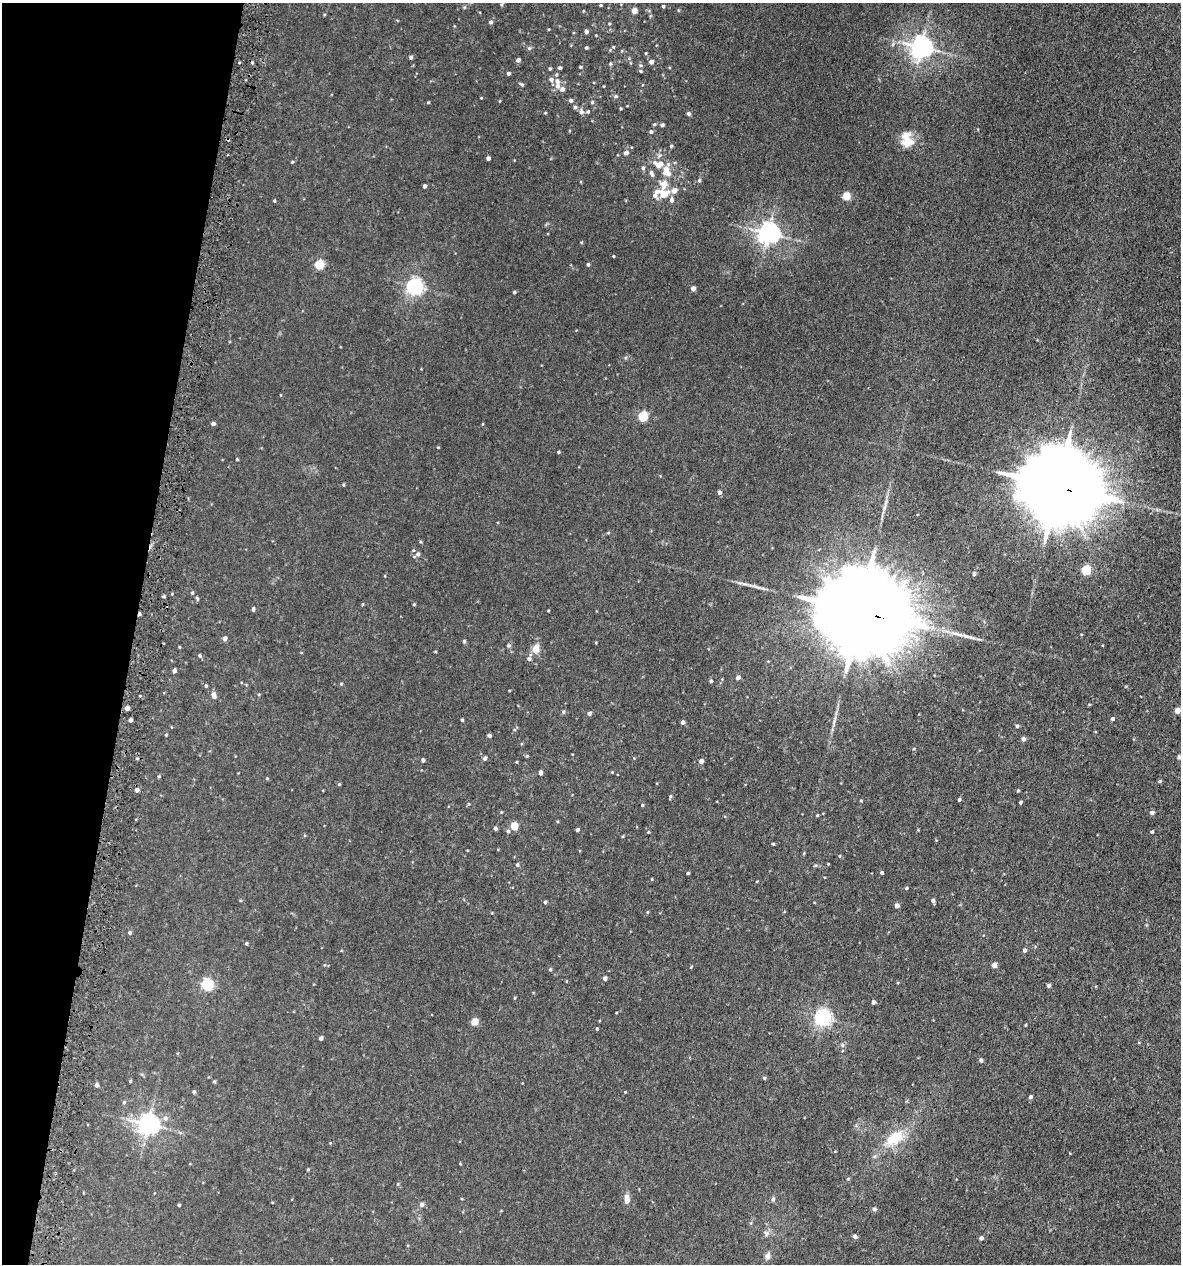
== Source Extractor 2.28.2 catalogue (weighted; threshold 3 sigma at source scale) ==
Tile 9 of 4 x 4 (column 1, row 3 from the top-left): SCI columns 337-1515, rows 1312-2573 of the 5223 x 5150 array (HDU 1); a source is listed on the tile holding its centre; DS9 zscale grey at full resolution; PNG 1183 x 1266 px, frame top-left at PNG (2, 3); no overlay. Shown black and unused: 11% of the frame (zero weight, under 3 of 5 exposures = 5% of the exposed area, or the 3 px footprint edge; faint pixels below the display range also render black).
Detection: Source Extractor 2.28.2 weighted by HDU 2 'WHT'; one run over the whole footprint, this tile lists its part. Background 0.0171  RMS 0.0029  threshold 0.013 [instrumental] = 3 sigma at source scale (4.5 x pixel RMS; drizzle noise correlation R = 1.50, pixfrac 1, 0.05/0.05 arcsec/px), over >= 5 px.
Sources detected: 195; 3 cosmic-ray / hot-pixel residue — not listed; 5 inside a brighter listed object's ellipse — not listed separately; the other 187 listed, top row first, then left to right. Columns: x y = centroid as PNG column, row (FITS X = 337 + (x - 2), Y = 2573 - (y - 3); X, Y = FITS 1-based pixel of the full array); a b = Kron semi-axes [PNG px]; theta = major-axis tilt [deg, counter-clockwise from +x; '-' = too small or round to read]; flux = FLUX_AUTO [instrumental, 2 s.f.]
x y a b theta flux
502 4 6 3 71 0.32
600 5 3 3 - 0.28
663 6 3 3 - 0.47
678 10 4 3 - 0.25
634 11 4 4 - 3.4
491 22 5 4 - 0.68
586 31 4 4 - 0.97
893 44 6 5 - 0.62
613 47 5 3 - 0.23
921 47 7 7 - 210
529 48 6 5 - 0.42
586 48 4 3 - 0.36
610 50 4 4 - 0.28
646 53 4 3 - 0.26
411 57 4 4 - 0.58
518 60 4 4 - 0.9
651 62 4 4 - 1.2
610 64 5 4 - 0.32
580 67 4 3 - 0.28
560 68 4 3 - 0.46
550 69 4 3 - 0.36
508 73 4 4 - 0.54
556 75 6 4 88 0.41
551 79 5 5 - 0.78
521 84 6 4 -32 0.49
557 86 7 6 - 1.1
615 96 6 5 - 0.46
481 98 4 3 - 0.19
571 100 5 5 - 0.69
428 102 4 4 - 0.24
592 102 5 4 - 0.34
575 107 5 4 - 0.6
620 108 3 3 - 0.3
581 112 8 6 -79 0.93
588 112 5 4 - 0.4
688 114 4 4 - 0.69
662 125 4 4 - 0.64
651 132 5 4 - 0.48
907 140 22 15 -82 4.3
671 146 4 3 - 0.37
626 153 5 5 - 1.2
488 158 4 4 - 1
292 162 4 4 - 0.29
643 168 5 5 - 0.53
666 172 12 9 -66 3.9
651 173 11 5 -67 0.72
699 180 5 4 - 0.51
664 184 12 8 76 2.6
425 186 4 3 - 0.65
674 190 9 7 36 1.4
664 194 11 7 35 3.6
846 196 5 4 - 9
671 200 6 5 - 0.77
274 201 4 3 - 0.33
768 233 7 7 - 190
613 256 3 3 - 0.27
588 264 4 3 - 0.46
319 265 5 5 - 15
415 287 6 6 - 97
693 288 4 4 - 1.5
514 292 4 4 - 0.41
643 416 5 5 - 18
213 424 4 4 - 0.92
483 424 4 3 - 0.21
438 447 4 3 - 0.21
558 452 4 3 - 0.33
237 459 3 3 - 0.26
343 485 5 3 - 0.25
1057 486 25 19 -19 4600
719 492 4 4 - 0.88
420 542 5 3 - 0.26
417 554 10 5 39 0.9
1086 570 5 5 - 17
974 574 5 4 - 0.49
192 593 4 4 - 0.32
197 598 6 3 -46 0.32
414 604 4 4 - 0.25
253 609 5 3 - 0.48
548 611 4 2 - 0.19
859 611 34 20 -17 8200
225 639 4 4 - 1.4
464 641 5 4 - 0.34
509 645 6 5 - 0.41
179 647 3 3 - 0.24
536 649 8 6 75 2.8
200 655 5 4 - 0.46
529 659 6 5 - 0.59
174 671 4 4 - 0.84
738 677 5 4 - 1
711 681 4 4 - 0.43
341 684 4 4 - 0.27
206 686 4 4 - 0.33
213 695 8 5 -68 1.2
127 708 4 4 - 1.3
1177 710 4 4 - 2.8
563 712 5 4 - 0.44
589 713 4 4 - 0.92
1112 719 4 4 - 0.52
130 720 4 3 - 0.81
462 720 3 3 - 0.31
683 722 4 4 - 0.88
834 722 10 4 85 0.76
1017 726 4 4 - 0.53
166 735 3 3 - 0.26
489 736 4 4 - 0.58
1023 739 4 4 - 0.99
914 748 4 3 - 0.21
527 756 4 4 - 0.28
1179 757 5 4 - 0.62
485 758 5 4 - 0.74
423 760 5 4 - 0.41
701 761 4 4 - 1.2
517 762 4 2 - 0.2
612 772 4 4 - 0.19
541 773 5 3 - 0.91
159 776 4 3 - 0.32
267 778 4 4 - 0.27
1159 781 5 4 - 0.38
339 784 4 4 - 0.28
137 790 4 4 - 1.1
1018 791 3 3 - 0.29
670 796 5 4 - 0.35
959 800 4 3 - 0.43
861 801 4 3 - 0.23
1020 802 3 3 - 0.53
642 805 4 4 - 0.3
1152 813 4 4 - 1.1
817 815 4 3 - 0.23
514 826 5 4 - 7.1
495 828 4 4 - 0.62
577 830 4 3 - 0.77
918 830 3 3 - 0.21
508 831 5 4 - 0.48
648 832 4 4 - 0.24
1152 832 4 4 - 0.39
773 844 3 3 - 0.28
804 853 4 3 - 0.26
839 856 5 3 - 0.21
828 864 3 3 - 0.18
517 865 5 4 - 0.45
688 873 3 3 - 0.33
882 873 4 3 - 0.48
652 879 4 2 - 0.19
906 888 4 3 - 0.35
933 900 5 4 - 0.84
545 902 4 3 - 0.57
897 906 4 4 - 1.3
647 912 5 3 - 0.22
129 933 4 4 - 0.47
246 944 4 4 - 0.37
1024 950 4 4 - 0.83
994 965 4 4 - 2.3
550 969 4 4 - 0.38
605 978 4 4 - 0.88
207 985 6 5 - 32
1049 985 4 4 - 0.75
514 998 5 3 - 0.24
873 1002 4 3 - 0.84
823 1018 6 6 - 96
474 1022 5 4 - 6.7
597 1029 4 3 - 0.27
321 1038 4 4 - 1
842 1045 6 5 - 0.57
981 1060 5 4 - 0.7
764 1078 4 4 - 0.37
130 1081 4 3 - 0.3
214 1081 5 3 - 0.3
96 1085 4 4 - 0.77
194 1092 5 4 - 0.43
625 1092 3 3 - 0.18
1030 1097 4 4 - 0.7
124 1102 6 5 - 0.41
165 1118 7 7 - 1
148 1124 7 7 - 170
895 1138 28 16 38 7.9
308 1169 4 3 - 0.32
848 1179 4 4 - 0.28
398 1184 5 3 - 0.26
627 1198 11 6 -88 1.7
773 1199 6 5 - 0.52
421 1204 6 5 - 0.81
179 1205 3 3 - 0.36
874 1209 6 4 1 0.53
766 1233 8 7 - 0.82
855 1236 4 4 - 0.9
981 1238 4 4 - 0.91
767 1256 10 7 65 1
Overlapping masked pixels (flux is a lower limit): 2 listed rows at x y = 1057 486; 859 611